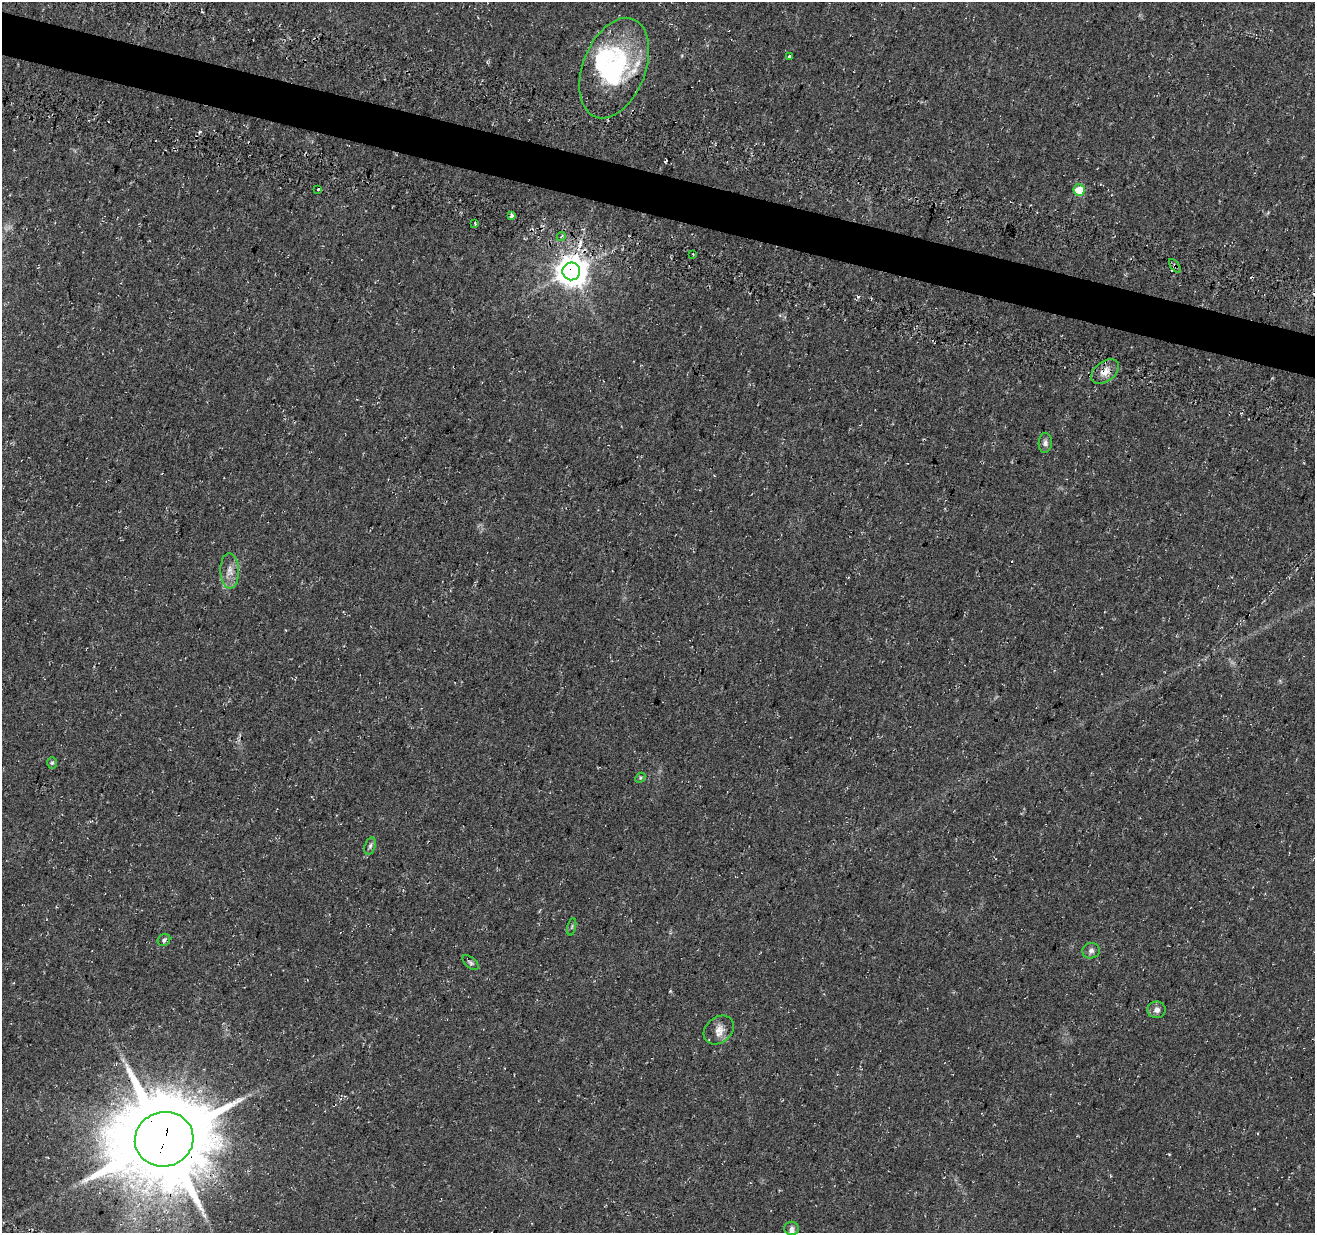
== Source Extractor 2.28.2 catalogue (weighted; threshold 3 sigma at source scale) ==
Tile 11 of 4 x 4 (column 3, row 3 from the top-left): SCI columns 2651-3963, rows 1569-2799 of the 5293 x 5537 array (HDU 1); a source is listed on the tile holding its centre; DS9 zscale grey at full resolution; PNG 1317 x 1235 px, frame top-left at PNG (2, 2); each listed source drawn as its Kron ellipse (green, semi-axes under 4 px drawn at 4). Shown black and unused: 4% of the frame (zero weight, under 3 of 4 exposures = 4% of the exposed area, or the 3 px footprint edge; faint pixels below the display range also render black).
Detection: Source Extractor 2.28.2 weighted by HDU 2 'WHT'; one run over the whole footprint, this tile lists its part. Background 0.0438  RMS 0.0068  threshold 0.0307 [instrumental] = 3 sigma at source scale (4.5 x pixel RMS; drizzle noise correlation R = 1.50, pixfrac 1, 0.0396/0.0396 arcsec/px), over >= 5 px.
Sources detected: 30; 2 cosmic-ray / hot-pixel residue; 1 long thin detection or spike segment (spike, bleed or trail) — neither listed nor drawn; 3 inside a brighter listed object's ellipse — not listed separately; the other 24 listed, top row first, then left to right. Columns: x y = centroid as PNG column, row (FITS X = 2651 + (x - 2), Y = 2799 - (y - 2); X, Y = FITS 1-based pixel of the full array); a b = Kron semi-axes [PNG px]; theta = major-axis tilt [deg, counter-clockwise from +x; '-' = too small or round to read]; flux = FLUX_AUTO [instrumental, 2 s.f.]
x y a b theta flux
789 56 3 3 - 3.3
614 68 52 31 69 82
318 189 3 2 - 0.84
1079 190 6 5 - 17
511 216 4 3 - 7.7
475 224 3 3 - 2.3
561 237 4 3 - 1.4
693 254 2 2 - 0.56
1175 266 8 4 -54 1.5
571 271 9 9 - 1200
1105 372 16 10 35 6.3
1045 443 10 6 87 2.4
230 571 17 9 -89 6.9
52 763 6 5 - 1.1
640 778 6 4 47 1
370 846 9 5 74 1.7
572 927 9 3 77 0.88
164 940 7 5 39 1.5
1091 951 9 8 - 2.7
470 962 9 5 -40 1.6
1156 1010 9 8 - 3.4
719 1030 16 13 39 6.6
164 1139 29 27 16 9000
791 1228 7 6 - 2
Overlapping masked pixels (flux is a lower limit): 4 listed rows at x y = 1175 266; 571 271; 1105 372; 164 1139